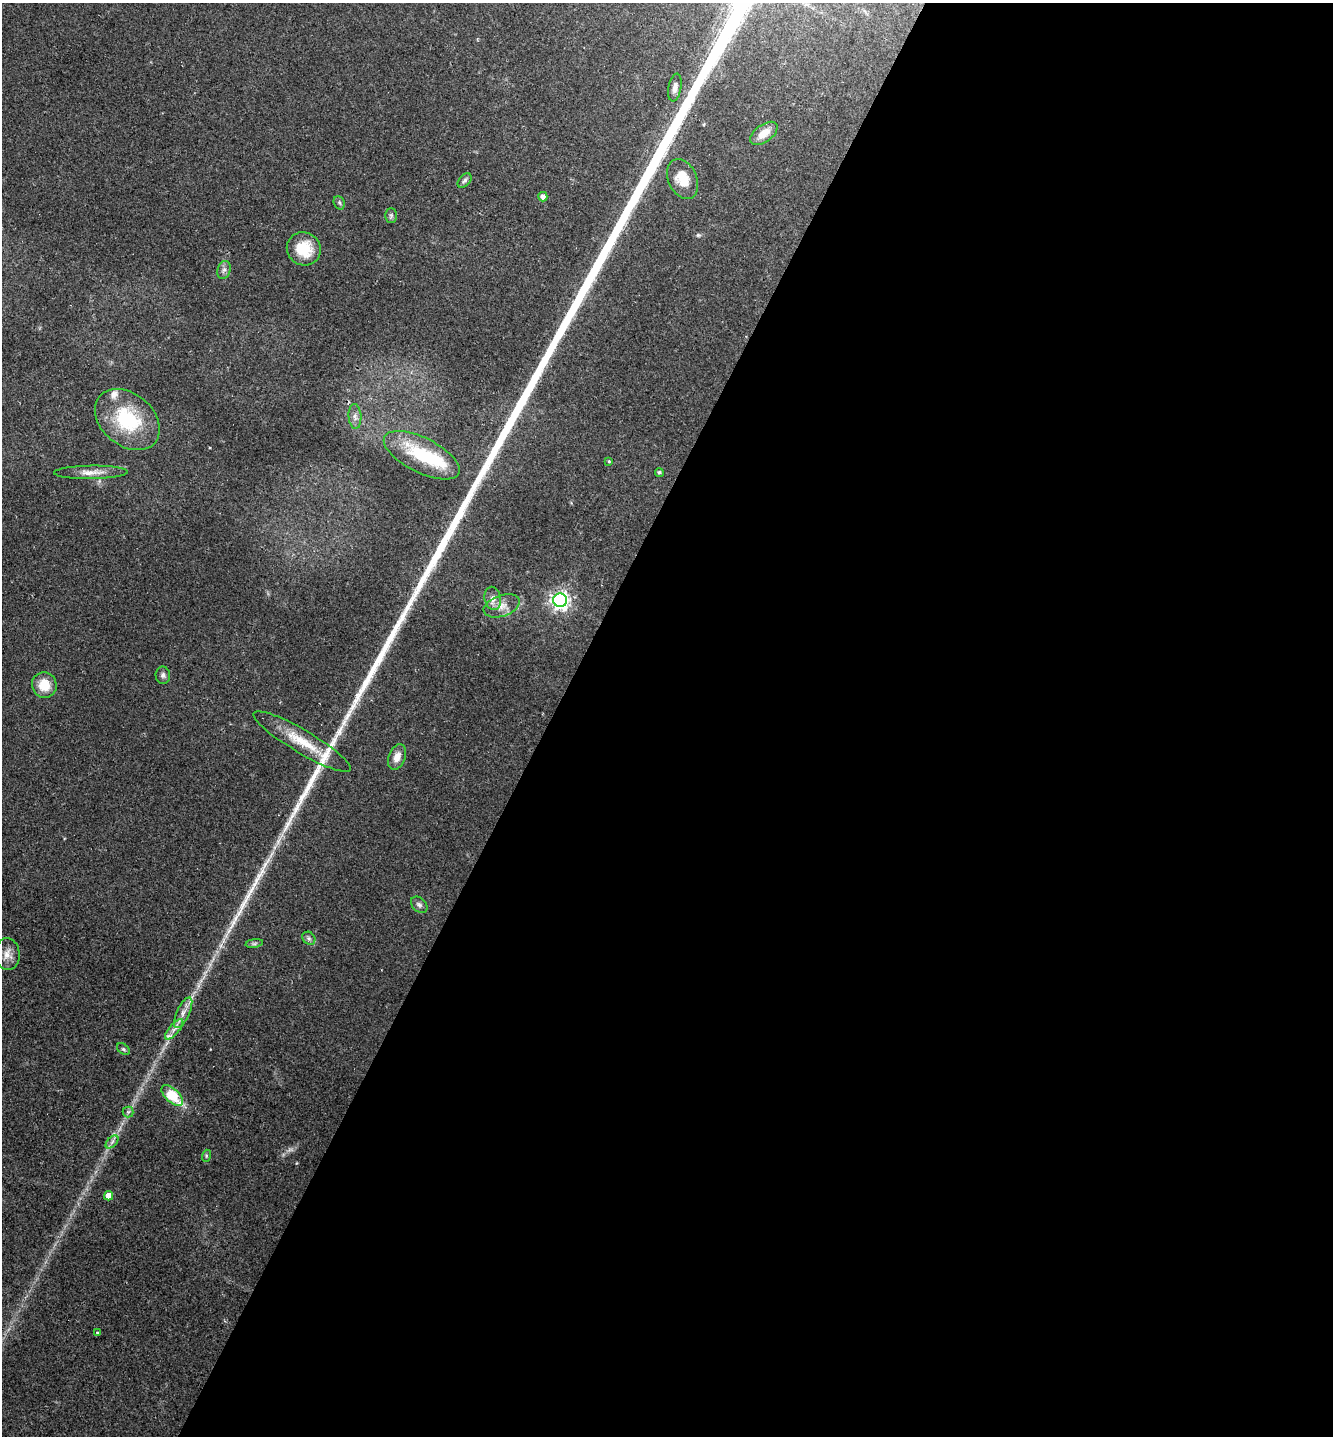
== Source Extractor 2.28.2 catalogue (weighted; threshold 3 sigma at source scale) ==
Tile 12 of 4 x 4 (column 4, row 3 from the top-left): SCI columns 4273-5603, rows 1446-2879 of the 5765 x 5746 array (HDU 1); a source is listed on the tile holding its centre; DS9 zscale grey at full resolution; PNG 1335 x 1438 px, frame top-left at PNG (2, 3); each listed source drawn as its Kron ellipse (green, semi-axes under 4 px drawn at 4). Shown black and unused: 59% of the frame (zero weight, under 2 of 3 exposures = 1% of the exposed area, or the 3 px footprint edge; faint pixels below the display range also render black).
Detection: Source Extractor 2.28.2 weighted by HDU 2 'WHT'; one run over the whole footprint, this tile lists its part. Background 0.0567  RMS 0.0073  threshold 0.0329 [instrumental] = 3 sigma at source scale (4.5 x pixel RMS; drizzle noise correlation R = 1.50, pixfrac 1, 0.05/0.05 arcsec/px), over >= 5 px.
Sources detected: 39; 1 inside a brighter object's white glare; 1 long thin detection or spike segment (spike, bleed or trail) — neither listed nor drawn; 2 inside a brighter listed object's ellipse — not listed separately; the other 35 listed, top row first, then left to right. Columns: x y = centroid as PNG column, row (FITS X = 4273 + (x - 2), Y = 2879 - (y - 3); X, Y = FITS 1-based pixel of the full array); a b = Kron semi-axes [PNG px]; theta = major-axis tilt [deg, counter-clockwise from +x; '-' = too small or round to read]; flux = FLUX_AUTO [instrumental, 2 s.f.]
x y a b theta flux
675 88 14 6 80 4.1
764 133 16 8 36 9
683 179 21 14 -66 14
465 181 8 5 49 1.8
543 197 5 4 - 3.6
339 203 7 5 -69 1.5
391 215 7 6 - 1.5
304 249 17 16 - 22
224 270 9 6 73 2.7
355 416 12 6 -86 3.2
127 420 36 26 -39 51
422 455 41 17 -26 44
609 461 4 3 - 0.72
91 472 37 6 1 8
659 472 4 4 - 1.4
493 598 12 8 -78 4.5
560 600 7 7 - 320
502 606 19 10 19 8.1
163 675 8 7 - 2.2
44 685 13 12 - 14
302 741 56 11 -31 23
397 757 13 8 69 6.3
419 905 9 6 -45 2.4
309 938 7 6 - 1.8
254 943 9 4 8 1.6
7 954 16 12 -84 6.4
183 1013 17 6 65 5.4
174 1029 13 5 50 3.8
123 1049 7 4 -36 1.3
172 1096 13 6 -43 25
128 1112 5 5 - 1.4
112 1142 8 4 46 2
206 1156 6 4 73 0.92
109 1196 4 4 - 10
98 1333 3 3 - 2.5